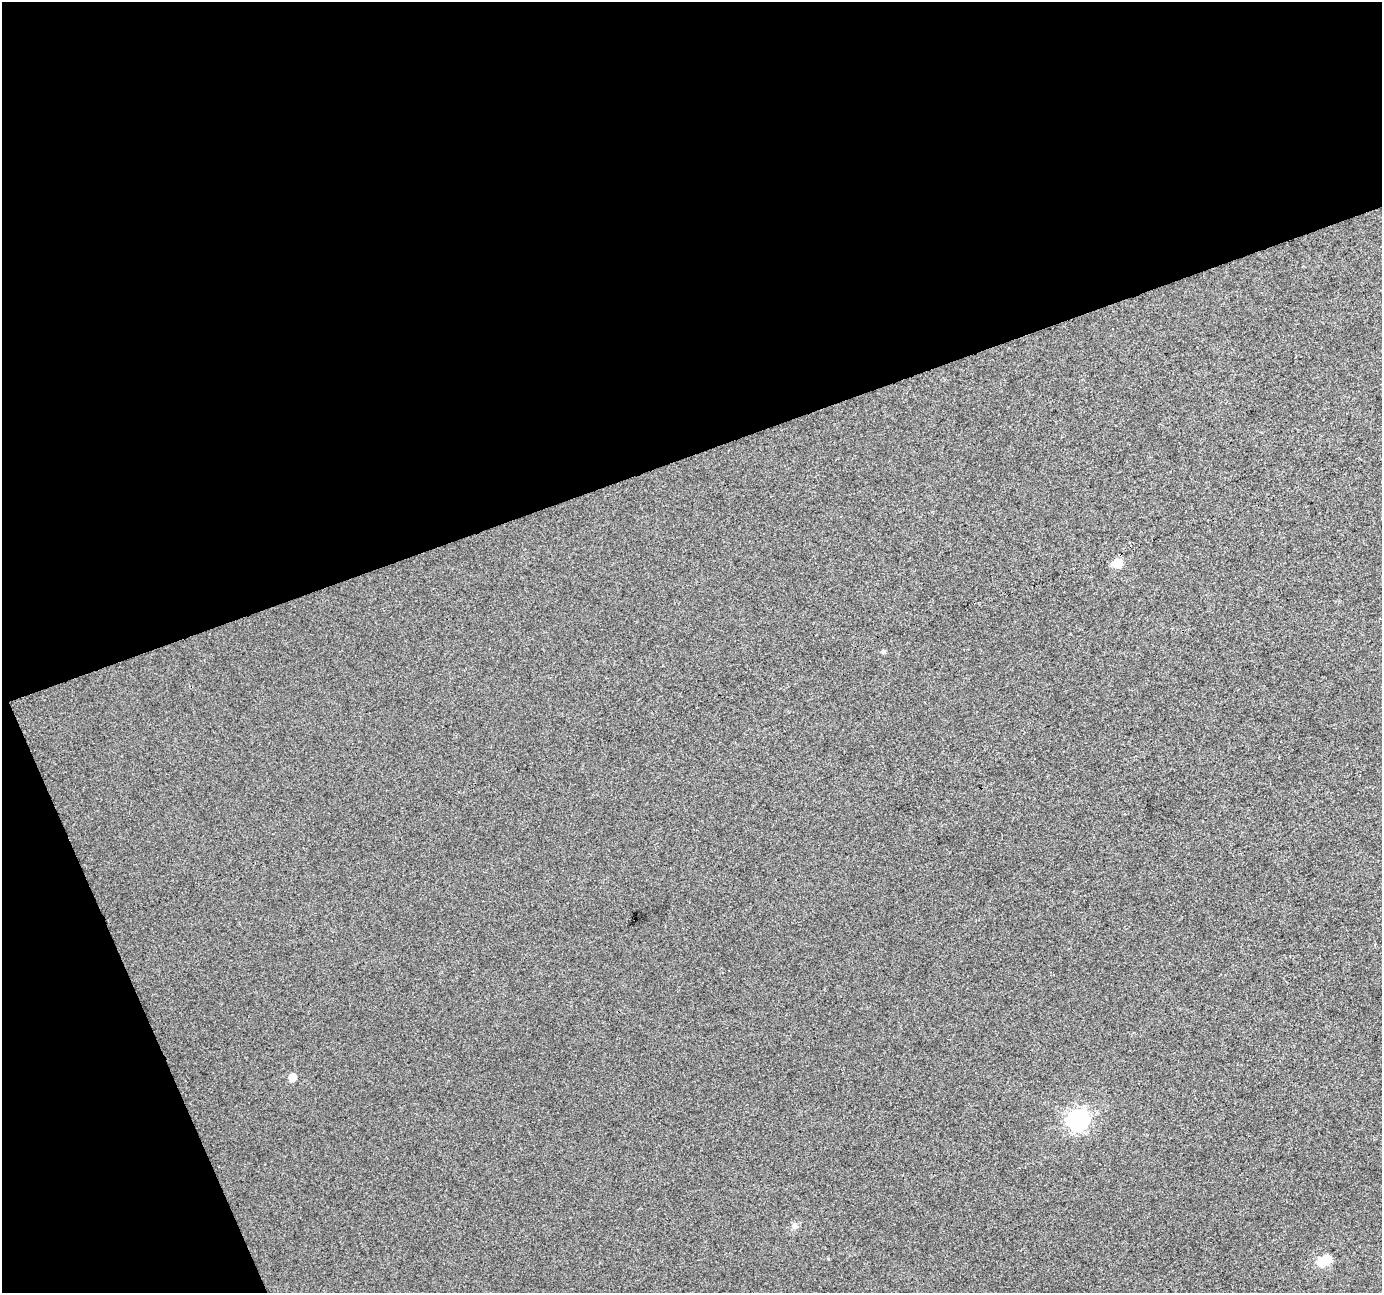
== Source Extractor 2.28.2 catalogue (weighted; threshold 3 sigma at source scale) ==
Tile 1 of 2 x 2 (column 1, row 1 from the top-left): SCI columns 1-1380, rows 1340-2630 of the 2764 x 2696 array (HDU 1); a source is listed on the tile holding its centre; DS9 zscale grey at full resolution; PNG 1384 x 1295 px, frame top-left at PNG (2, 2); no overlay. Shown black and unused: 40% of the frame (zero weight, under 3 of 4 exposures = <1% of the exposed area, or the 3 px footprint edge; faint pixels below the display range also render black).
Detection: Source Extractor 2.28.2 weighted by HDU 2 'WHT'; one run over the whole footprint, this tile lists its part. Background 0.0154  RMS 0.011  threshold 0.05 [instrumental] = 3 sigma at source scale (4.5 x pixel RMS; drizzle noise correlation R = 1.50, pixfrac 1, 0.0396/0.0396 arcsec/px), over >= 5 px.
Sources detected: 7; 1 inside a brighter object's white glare — not listed; the other 6 listed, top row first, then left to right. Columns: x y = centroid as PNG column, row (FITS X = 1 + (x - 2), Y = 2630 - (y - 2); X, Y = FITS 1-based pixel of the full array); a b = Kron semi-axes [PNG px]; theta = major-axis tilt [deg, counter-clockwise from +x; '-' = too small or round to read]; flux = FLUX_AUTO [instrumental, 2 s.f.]
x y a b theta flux
1117 563 6 6 - 27
883 651 5 5 - 2.2
292 1077 6 6 - 12
1077 1120 9 8 - 340
794 1226 8 6 75 3.3
1322 1262 6 5 - 29